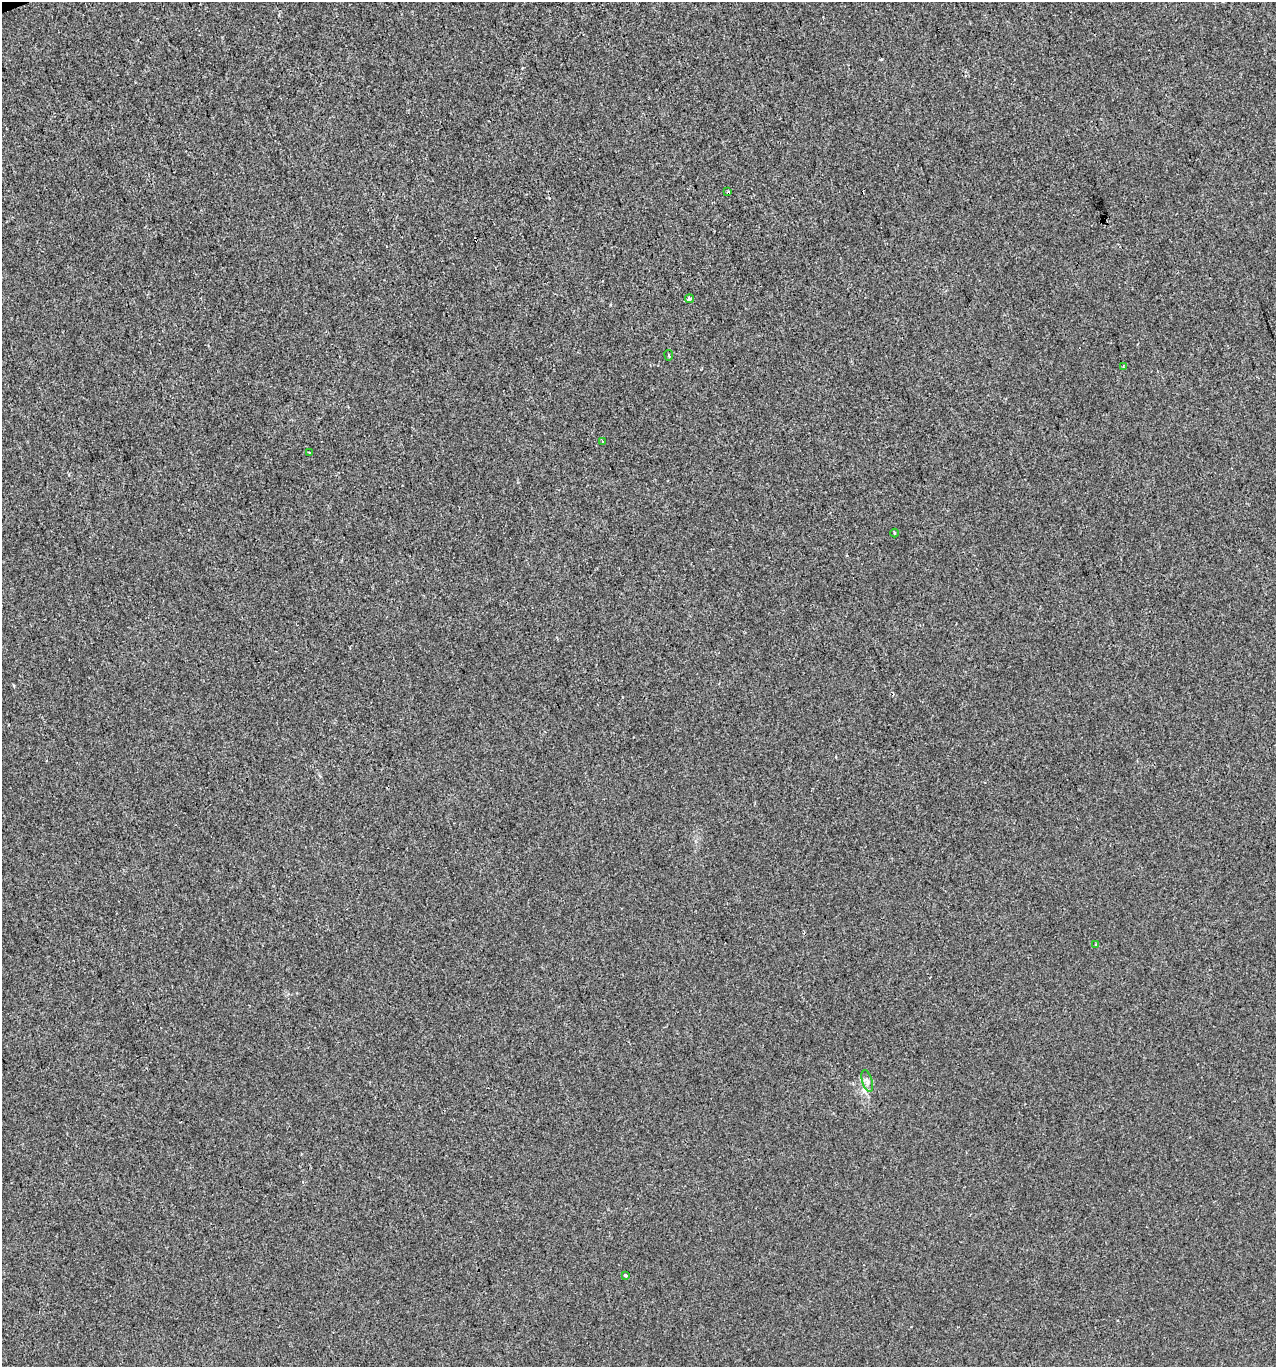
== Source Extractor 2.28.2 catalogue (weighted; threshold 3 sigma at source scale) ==
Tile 11 of 4 x 4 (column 3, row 3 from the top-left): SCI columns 2675-3948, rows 1366-2730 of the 5294 x 5460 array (HDU 1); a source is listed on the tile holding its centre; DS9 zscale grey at full resolution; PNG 1278 x 1369 px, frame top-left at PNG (2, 2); each listed source drawn as its Kron ellipse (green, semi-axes under 4 px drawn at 4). Shown black and unused: <1% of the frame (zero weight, under 2 of 3 exposures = <1% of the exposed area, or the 3 px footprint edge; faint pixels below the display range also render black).
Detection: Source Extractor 2.28.2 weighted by HDU 2 'WHT'; one run over the whole footprint, this tile lists its part. Background 9.07e-04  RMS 0.0047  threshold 0.0212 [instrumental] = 3 sigma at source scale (4.5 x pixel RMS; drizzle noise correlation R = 1.50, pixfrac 1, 0.0396/0.0396 arcsec/px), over >= 5 px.
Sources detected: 12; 2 cosmic-ray / hot-pixel residue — neither listed nor drawn; the other 10 listed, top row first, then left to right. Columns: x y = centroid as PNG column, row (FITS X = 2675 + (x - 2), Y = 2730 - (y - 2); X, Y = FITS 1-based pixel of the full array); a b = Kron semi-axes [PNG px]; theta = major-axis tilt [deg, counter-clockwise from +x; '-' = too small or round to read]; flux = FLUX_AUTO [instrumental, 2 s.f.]
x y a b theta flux
727 192 3 2 - 0.48
689 299 4 3 - 3.8
669 355 5 3 - 0.53
1123 366 4 2 - 0.46
602 441 3 3 - 0.97
309 453 3 3 - 1.1
894 533 4 3 - 0.52
1096 944 3 3 - 0.49
867 1081 11 5 -73 1.6
626 1275 3 3 - 0.92